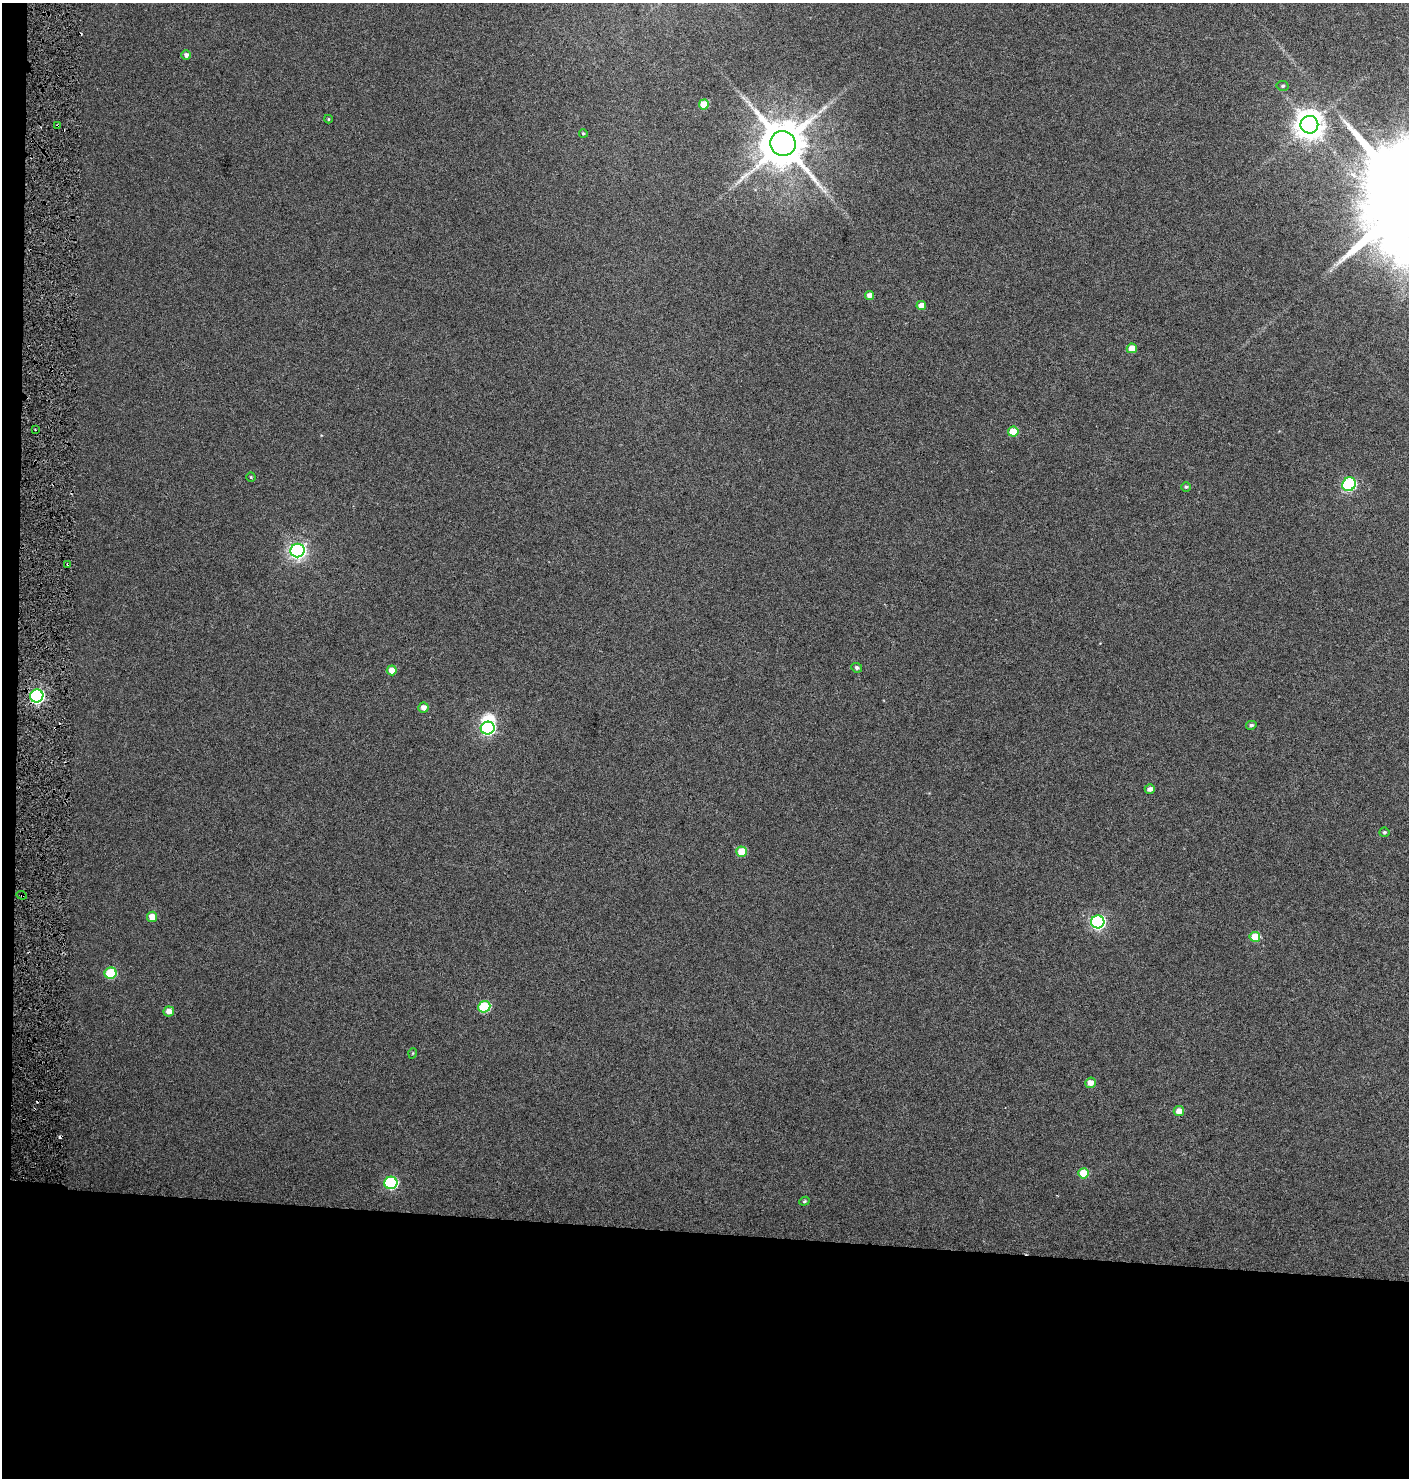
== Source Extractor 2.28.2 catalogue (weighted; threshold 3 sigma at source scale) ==
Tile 7 of 3 x 3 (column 1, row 3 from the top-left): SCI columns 228-1634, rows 9-1484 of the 4727 x 4435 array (HDU 1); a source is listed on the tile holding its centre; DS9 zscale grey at full resolution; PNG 1411 x 1480 px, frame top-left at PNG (2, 3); each listed source drawn as its Kron ellipse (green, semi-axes under 4 px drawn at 4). Shown black and unused: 18% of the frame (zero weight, under 3 of 6 exposures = <1% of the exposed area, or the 3 px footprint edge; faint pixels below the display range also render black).
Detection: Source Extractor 2.28.2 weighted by HDU 2 'WHT'; one run over the whole footprint, this tile lists its part. Background 0.0339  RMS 0.0029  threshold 0.0119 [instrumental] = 3 sigma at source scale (4.09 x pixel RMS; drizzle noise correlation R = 1.36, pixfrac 0.8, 0.0396/0.0396 arcsec/px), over >= 5 px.
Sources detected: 45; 1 inside a brighter object's white glare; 3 cosmic-ray / hot-pixel residue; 1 long thin detection or spike segment (spike, bleed or trail) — neither listed nor drawn; the other 40 listed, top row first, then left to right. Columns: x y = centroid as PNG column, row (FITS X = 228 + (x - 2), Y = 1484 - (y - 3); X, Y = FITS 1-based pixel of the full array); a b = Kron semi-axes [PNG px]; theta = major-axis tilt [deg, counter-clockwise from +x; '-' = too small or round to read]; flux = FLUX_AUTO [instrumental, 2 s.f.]
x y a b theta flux
186 55 4 4 - 1
1283 86 6 5 - 0.47
704 105 5 5 - 7.3
328 119 4 4 - 0.25
58 125 4 3 - 0.87
1309 125 9 9 - 360
583 133 4 4 - 0.37
783 143 13 12 - 1400
869 295 4 4 - 1.4
921 306 5 4 - 2.1
1132 348 5 5 - 4.2
35 429 2 2 - 0.24
1013 432 5 5 - 6.2
251 477 4 4 - 0.31
1349 484 7 6 - 36
1186 487 4 4 - 0.42
297 551 7 6 - 96
68 564 3 2 - 0.42
857 668 5 4 - 0.65
392 670 5 5 - 3.2
37 696 6 6 - 62
423 707 5 5 - 1.4
1251 725 5 4 - 0.61
488 728 7 6 - 48
1150 789 5 5 - 1.1
1384 832 5 4 - 0.45
741 852 5 5 - 6.6
22 895 5 4 - 0.44
152 917 5 5 - 3.3
1098 922 6 6 - 52
1255 937 5 5 - 7.6
111 973 6 5 - 13
484 1007 6 5 - 17
169 1011 5 5 - 2.1
413 1053 5 3 - 0.24
1090 1083 5 5 - 2.1
1179 1111 5 5 - 2.4
1083 1173 5 5 - 6.2
391 1183 6 6 - 31
804 1201 5 4 - 0.4
Overlapping masked pixels (flux is a lower limit): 4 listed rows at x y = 58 125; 68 564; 37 696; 22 895